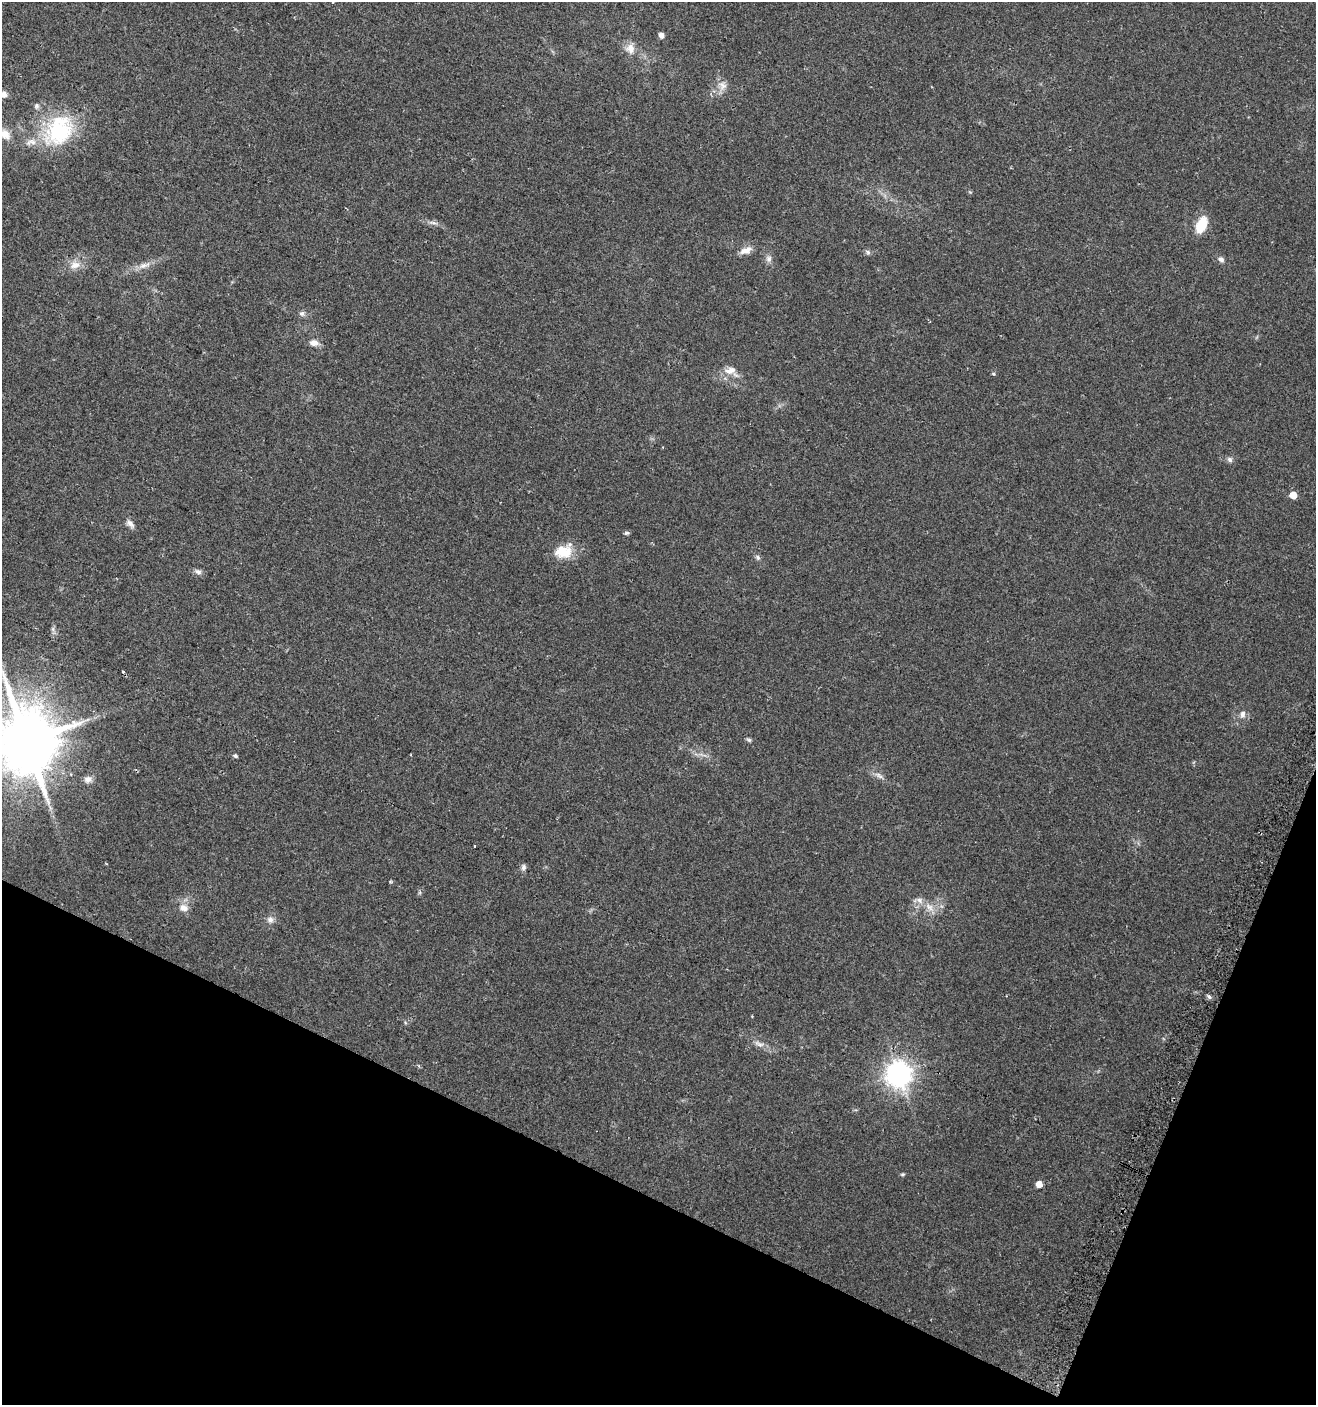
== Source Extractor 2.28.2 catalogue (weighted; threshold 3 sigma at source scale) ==
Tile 15 of 4 x 4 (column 3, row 4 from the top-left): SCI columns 2933-4246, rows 14-1416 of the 5798 x 5644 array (HDU 1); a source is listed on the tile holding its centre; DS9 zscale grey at full resolution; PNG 1318 x 1407 px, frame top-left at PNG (2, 2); no overlay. Shown black and unused: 20% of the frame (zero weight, under 2 of 3 exposures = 2% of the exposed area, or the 3 px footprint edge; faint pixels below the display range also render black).
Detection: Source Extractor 2.28.2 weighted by HDU 2 'WHT'; one run over the whole footprint, this tile lists its part. Background 0.0612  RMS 0.0087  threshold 0.0392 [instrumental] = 3 sigma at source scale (4.5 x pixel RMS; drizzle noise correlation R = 1.50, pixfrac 1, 0.0396/0.0396 arcsec/px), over >= 5 px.
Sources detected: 46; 3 inside a brighter listed object's ellipse — not listed separately; the other 43 listed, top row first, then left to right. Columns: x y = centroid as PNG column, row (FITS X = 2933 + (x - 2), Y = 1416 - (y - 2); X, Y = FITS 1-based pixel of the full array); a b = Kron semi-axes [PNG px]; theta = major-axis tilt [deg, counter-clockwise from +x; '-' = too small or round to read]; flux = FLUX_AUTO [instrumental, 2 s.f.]
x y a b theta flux
661 35 6 5 - 3.5
630 49 13 13 - 7.6
722 85 13 11 -38 6.6
4 94 6 5 - 4.8
36 106 8 7 - 2.2
59 131 38 27 36 73
5 134 14 10 -42 8.2
433 223 11 4 -6 2.8
1201 226 16 9 65 22
746 250 17 8 23 6.3
868 252 7 5 -47 1.8
769 259 10 8 75 3.2
1221 259 7 6 - 2.7
75 265 14 10 15 7.8
144 265 19 7 19 6.9
302 313 7 7 - 2.3
314 343 11 7 -7 5.3
730 370 19 10 12 8.2
994 374 5 4 - 1.1
1230 459 8 7 - 2.4
1293 495 5 5 - 13
130 524 12 6 -45 3.8
626 533 7 5 15 1.4
564 551 24 17 19 18
758 557 8 5 -43 1.9
198 572 9 7 -23 2.9
123 672 3 3 - 5
1243 714 10 7 81 3.7
749 740 7 5 -27 1.5
27 741 18 16 -75 6000
235 755 6 5 - 1.4
879 775 13 5 -36 3.5
88 779 10 8 12 4.4
475 846 3 3 - 3.9
524 867 7 5 86 2.2
929 907 15 8 -39 7.3
184 908 11 9 -11 5.8
270 920 8 8 - 3.6
1209 997 6 5 - 1.9
759 1044 15 5 -27 4.4
898 1073 8 8 - 680
903 1174 6 4 11 1.1
1039 1184 5 5 - 9.2
Isophote crosses this tile's border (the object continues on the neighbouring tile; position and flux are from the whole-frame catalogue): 3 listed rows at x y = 4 94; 5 134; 27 741